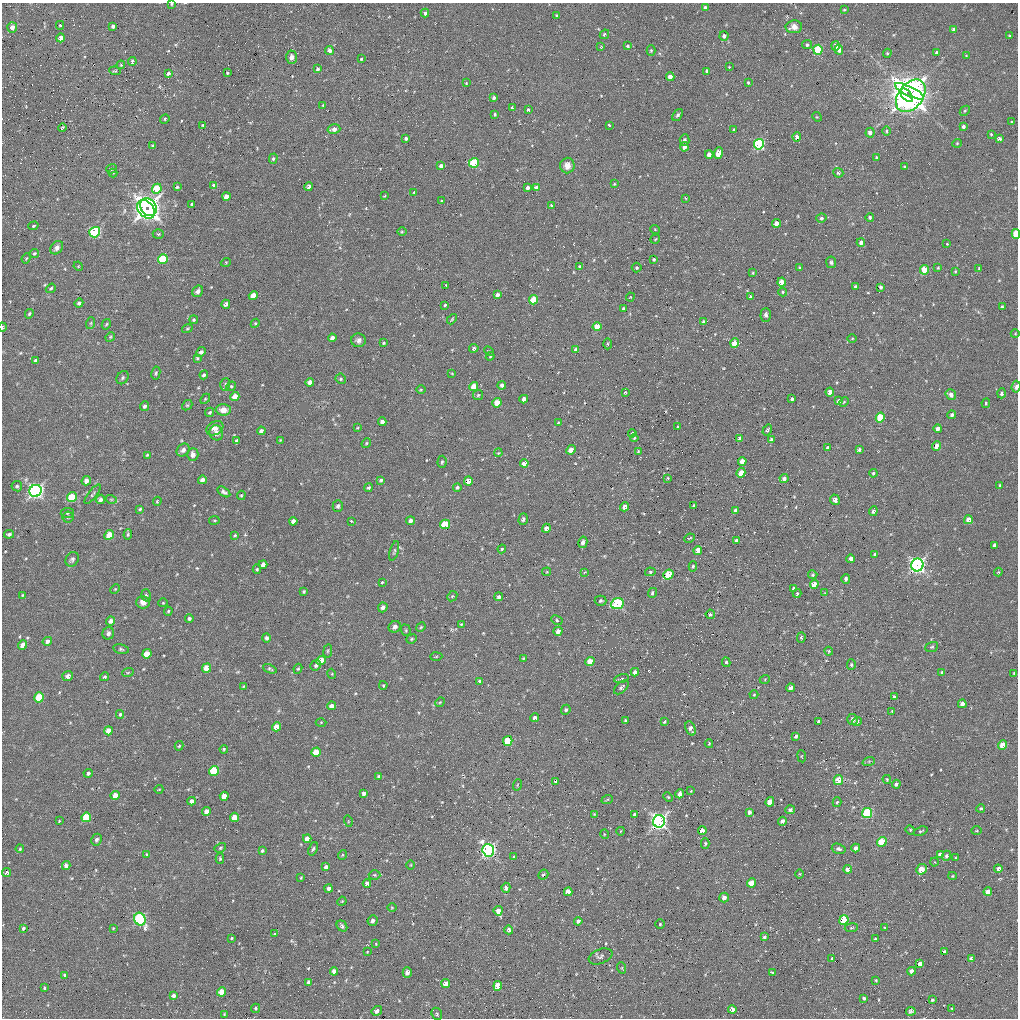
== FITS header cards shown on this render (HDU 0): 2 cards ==
NAXIS1  =                 1016 / length of data axis 1
NAXIS2  =                 1016 / length of data axis 2

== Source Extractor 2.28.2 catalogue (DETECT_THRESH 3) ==
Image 1016 x 1016 px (HDU 0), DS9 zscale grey, 1 PNG px = 1 image px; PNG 1020 x 1020 px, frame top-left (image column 1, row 1016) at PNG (2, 3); each listed source drawn as its Kron ellipse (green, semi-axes under 4 px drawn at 4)
Background 25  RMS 3.9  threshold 11.8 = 3 sigma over >= 5 px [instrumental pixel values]
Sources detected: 521; of the 521, the 500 brightest by FLUX_AUTO listed and drawn (21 fainter detections omitted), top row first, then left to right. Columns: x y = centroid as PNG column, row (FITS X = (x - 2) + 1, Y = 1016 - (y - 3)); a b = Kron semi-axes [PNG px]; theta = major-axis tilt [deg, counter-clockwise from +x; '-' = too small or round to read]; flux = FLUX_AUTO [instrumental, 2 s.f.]
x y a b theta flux
172 4 3 2 - 280
705 7 3 3 - 510
844 10 4 4 - 220
425 13 4 4 - 730
557 15 3 3 - 340
60 25 4 4 - 350
113 26 4 3 - 680
12 27 5 5 - 1500
794 27 8 6 8 1800
954 30 4 4 - 1300
604 34 5 4 - 400
724 36 5 4 - 930
1009 36 3 2 - 220
61 38 4 4 - 2200
807 45 5 4 - 630
628 46 4 3 - 380
836 46 4 4 - 1900
601 47 3 3 - 230
651 50 5 4 - 330
818 50 5 4 - 15000
839 50 4 4 - 1100
329 51 4 4 - 1600
887 53 5 4 - 300
937 53 3 3 - 690
966 56 3 3 - 200
292 57 6 5 - 1200
361 59 3 3 - 290
132 62 4 3 - 600
121 65 4 3 - 320
729 67 2 2 - 220
318 69 4 3 - 620
115 71 6 4 -8 330
707 71 4 3 - 910
168 73 4 3 - 800
227 73 3 3 - 250
670 77 4 4 - 2100
748 82 4 3 - 270
466 83 3 3 - 260
909 91 16 5 -26 93000
907 95 8 4 -49 87000
911 96 18 12 52 170000
494 98 4 3 - 680
323 105 3 3 - 200
512 108 4 3 - 600
528 110 4 4 - 470
965 111 5 3 - 310
495 114 4 3 - 360
678 115 7 4 52 560
817 117 5 4 - 250
165 119 5 4 - 350
1012 122 3 2 - 270
203 125 3 2 - 250
610 125 3 3 - 610
963 127 3 3 - 730
62 128 4 3 - 510
334 129 6 5 - 1300
734 130 4 3 - 520
886 131 5 4 - 350
870 133 5 4 - 1400
991 134 3 3 - 270
797 137 5 4 - 1400
406 138 3 3 - 470
999 139 4 4 - 940
684 140 5 5 - 610
957 143 4 4 - 270
759 144 5 5 - 32000
152 146 3 3 - 310
684 147 5 4 - 1200
718 153 6 4 69 3300
709 154 4 4 - 1700
876 157 4 3 - 260
273 159 5 4 - 410
474 163 5 4 - 13000
567 165 8 7 - 1700
441 166 4 4 - 1100
904 166 4 2 - 200
112 169 5 4 - 400
113 173 4 4 - 290
838 173 5 4 - 650
614 184 4 4 - 280
214 186 4 4 - 1300
177 187 4 3 - 310
309 187 4 3 - 1100
528 188 4 3 - 840
536 188 4 4 - 1600
157 189 5 4 - 9400
414 192 3 3 - 390
226 196 4 4 - 1900
384 196 4 3 - 230
685 198 4 2 - 200
441 201 4 3 - 230
192 204 3 3 - 430
551 205 3 3 - 340
148 207 9 7 -53 90000
146 209 10 7 -50 95000
870 217 4 4 - 500
821 218 5 4 - 540
777 223 4 4 - 2500
33 226 5 3 - 370
655 229 5 3 - 210
95 232 5 5 - 26000
402 232 5 3 - 250
158 234 5 4 - 370
1016 234 5 3 - 8200
655 239 5 3 - 240
861 242 4 4 - 1400
947 244 3 3 - 230
57 248 7 5 48 1200
34 253 4 4 - 340
26 258 5 4 - 300
163 259 5 4 - 11000
654 259 3 3 - 380
226 262 5 3 - 240
831 262 6 5 - 570
78 266 5 4 - 240
580 267 4 3 - 800
637 268 5 5 - 390
800 268 3 3 - 280
938 268 3 2 - 270
979 268 3 2 - 220
925 270 4 4 - 8700
955 271 4 4 - 240
753 273 3 3 - 240
782 282 4 4 - 3200
446 285 3 3 - 240
855 286 3 3 - 440
881 287 4 3 - 550
51 288 5 4 - 380
198 291 6 5 - 980
783 292 4 4 - 290
497 295 4 4 - 960
253 296 5 4 - 3300
630 297 4 4 - 270
750 297 3 3 - 580
534 300 5 4 - 8300
79 303 4 4 - 670
226 304 4 3 - 810
445 305 3 3 - 1100
1002 307 3 3 - 350
623 309 3 3 - 620
29 314 5 4 - 430
766 315 7 5 89 650
452 319 6 3 47 300
194 320 4 4 - 340
704 322 4 3 - 840
91 323 6 3 71 360
255 323 4 4 - 320
106 324 5 4 - 290
2 327 4 2 - 370
597 327 4 4 - 4200
187 329 5 3 - 300
1015 334 4 3 - 210
110 337 5 4 - 310
332 338 4 4 - 1100
852 339 5 3 - 240
358 340 7 7 - 900
384 343 3 3 - 300
735 343 5 4 - 5400
607 344 5 3 - 290
474 348 5 4 - 510
576 350 4 4 - 1200
489 351 5 3 - 260
201 352 5 4 - 720
490 356 4 4 - 260
197 358 4 4 - 310
36 360 4 3 - 660
156 373 6 4 80 410
452 373 3 2 - 240
204 375 4 4 - 720
123 378 7 5 55 530
341 379 5 5 - 460
310 382 4 4 - 1500
225 384 6 4 71 480
502 385 4 4 - 760
231 386 5 4 - 340
474 386 5 4 - 4300
1016 387 6 4 83 780
421 390 5 3 - 240
830 392 4 4 - 2000
626 393 3 3 - 370
1002 393 5 4 - 710
478 395 5 5 - 370
951 395 6 5 - 920
235 397 5 4 - 3400
205 399 6 3 46 310
524 399 4 4 - 1400
792 399 3 3 - 450
839 401 4 3 - 1000
844 402 5 4 - 300
497 403 5 4 - 3800
986 403 5 3 - 330
187 405 5 4 - 310
144 406 5 4 - 730
223 410 7 5 -3 2000
210 412 5 4 - 440
952 415 4 4 - 600
880 417 5 4 - 11000
382 422 4 4 - 1200
558 423 4 4 - 310
677 427 3 2 - 240
215 428 9 6 31 1500
357 428 3 2 - 200
938 429 4 4 - 1400
767 430 6 3 57 420
261 431 4 4 - 820
216 433 7 7 - 1200
632 433 4 3 - 290
634 438 4 4 - 290
739 438 4 4 - 460
772 439 3 3 - 560
280 440 4 3 - 200
237 441 4 3 - 680
366 443 5 4 - 310
937 446 5 4 - 2400
828 448 4 3 - 1100
183 450 7 6 - 1000
571 450 5 4 - 2300
859 450 3 3 - 560
638 451 2 2 - 210
498 453 4 3 - 210
193 454 6 5 - 1500
147 455 3 2 - 250
742 461 4 4 - 1800
442 462 6 4 87 430
524 463 4 4 - 1900
741 473 5 4 - 3600
873 473 4 4 - 420
668 478 3 2 - 270
784 478 4 4 - 880
202 480 4 4 - 1300
381 480 3 3 - 440
86 481 5 4 - 1600
468 481 4 4 - 2900
1000 485 4 3 - 280
17 486 5 5 - 440
457 487 4 4 - 570
368 488 4 3 - 470
35 491 6 5 - 85000
224 492 7 4 -33 690
92 494 12 3 52 470
241 495 5 4 - 280
72 497 5 4 - 8800
100 499 5 4 - 710
111 499 5 3 - 290
835 500 5 4 - 980
157 501 4 3 - 250
338 506 6 5 - 570
694 506 3 3 - 400
624 507 4 4 - 1800
140 509 4 3 - 390
735 510 4 3 - 760
873 511 5 4 - 690
67 513 6 5 - 390
68 517 5 5 - 430
523 519 6 4 72 560
214 520 5 3 - 260
968 520 4 4 - 2100
293 521 4 4 - 1200
351 521 3 2 - 200
410 521 4 4 - 1100
445 524 5 4 - 9500
546 528 5 4 - 1800
9 534 5 3 - 580
109 535 5 4 - 5200
128 535 5 4 - 340
235 535 4 4 - 310
690 538 5 3 - 240
737 541 4 4 - 1200
583 542 6 4 77 1100
994 545 4 3 - 600
502 549 4 3 - 350
698 550 4 4 - 3200
394 551 10 3 74 430
875 555 4 3 - 800
72 559 8 6 55 670
851 559 4 4 - 2300
263 564 4 4 - 1200
917 565 6 6 - 87000
693 566 5 4 - 400
257 569 4 4 - 320
547 572 4 4 - 220
585 572 4 3 - 200
650 572 5 4 - 340
998 572 4 4 - 240
668 575 5 4 - 8900
813 575 4 4 - 390
846 579 5 4 - 540
382 582 3 2 - 260
814 584 4 4 - 3300
115 589 5 3 - 240
794 589 4 3 - 730
304 592 4 3 - 290
652 593 5 4 - 490
797 593 4 3 - 350
825 593 4 4 - 230
22 595 3 3 - 210
146 595 6 4 -72 480
452 596 6 4 44 310
499 597 4 4 - 600
601 601 6 5 - 510
143 602 7 6 - 1600
163 603 4 4 - 250
617 603 6 5 - 23000
383 607 5 4 - 1400
168 611 4 3 - 290
710 614 5 4 - 500
189 618 4 4 - 470
557 620 6 4 -28 430
111 621 5 4 - 1300
461 624 3 3 - 250
395 627 6 5 - 980
421 627 5 4 - 300
406 630 6 4 -71 340
558 631 4 4 - 1500
108 633 6 5 - 790
801 637 5 4 - 370
266 638 5 4 - 570
412 639 6 4 22 390
47 641 5 4 - 1200
23 645 5 4 - 2100
932 647 6 5 - 400
121 649 8 4 -12 470
328 651 7 3 82 320
829 651 4 3 - 300
147 654 5 4 - 4600
436 656 6 4 2 320
523 658 4 4 - 250
321 660 5 4 - 4400
590 661 5 4 - 4100
726 662 5 4 - 400
851 664 5 4 - 350
316 665 5 5 - 610
207 668 5 4 - 5000
270 669 7 4 -24 410
298 669 5 4 - 310
128 672 6 3 20 280
635 672 4 4 - 1200
942 672 4 3 - 510
1014 673 4 4 - 250
332 674 5 3 - 250
68 676 5 5 - 920
105 677 4 4 - 460
622 679 8 3 10 350
765 679 5 3 - 220
480 682 4 3 - 1000
383 685 4 3 - 230
244 686 3 2 - 220
621 687 9 5 41 660
791 688 4 4 - 1400
754 695 4 4 - 280
39 697 5 4 - 9600
894 697 4 4 - 460
440 702 5 4 - 310
962 704 4 4 - 1300
331 706 4 4 - 1500
566 710 5 4 - 670
892 711 3 2 - 200
120 714 4 3 - 440
535 718 4 4 - 1100
853 719 5 5 - 1400
625 720 3 2 - 260
857 721 5 4 - 630
321 722 5 3 - 240
664 722 4 3 - 390
819 722 4 3 - 920
276 727 4 4 - 3200
690 728 7 4 -68 1100
108 731 4 4 - 3100
796 736 4 3 - 590
508 741 5 4 - 8800
709 744 4 3 - 260
1003 745 5 4 - 4600
179 746 5 4 - 330
224 749 4 3 - 300
316 752 5 4 - 4800
802 756 6 3 -82 220
869 761 6 4 19 340
214 771 5 4 - 11000
88 773 4 4 - 690
379 776 4 4 - 570
887 779 4 3 - 230
838 780 5 4 - 4300
556 781 4 3 - 490
896 784 4 4 - 840
517 785 6 3 72 290
159 789 4 3 - 200
691 791 4 3 - 230
364 793 4 3 - 810
680 794 4 4 - 1600
115 795 4 4 - 2900
224 796 4 4 - 2800
668 797 5 4 - 310
607 800 6 3 20 300
191 801 4 4 - 1200
770 802 5 4 - 3100
837 802 5 4 - 400
981 808 4 4 - 400
790 810 5 4 - 550
206 811 4 4 - 2100
749 812 4 3 - 810
867 813 5 5 - 18000
594 814 4 3 - 210
634 815 4 3 - 750
86 817 5 4 - 11000
234 817 4 4 - 3800
59 821 4 3 - 200
348 821 6 3 -73 200
659 821 6 6 - 110000
782 821 4 4 - 1100
910 830 5 4 - 280
621 831 4 2 - 200
702 831 4 4 - 2300
921 831 7 3 22 340
977 831 5 3 - 240
604 834 5 3 - 210
307 838 4 4 - 1900
96 840 6 5 - 680
882 842 5 4 - 9200
705 843 5 4 - 440
220 848 6 4 30 380
856 848 4 4 - 1000
20 849 4 3 - 270
313 849 7 4 68 450
839 849 7 5 -18 640
488 850 6 6 - 80000
262 851 3 3 - 480
940 854 4 4 - 780
146 855 4 3 - 460
342 855 5 3 - 210
946 856 5 4 - 620
514 857 4 3 - 410
956 858 3 3 - 250
220 859 5 4 - 330
934 862 4 3 - 220
411 865 5 3 - 230
66 866 4 4 - 1100
326 867 4 3 - 900
848 869 4 4 - 2100
921 869 5 4 - 4100
998 869 4 3 - 900
6 872 4 4 - 780
799 874 5 3 - 230
374 875 6 5 - 380
543 875 5 4 - 570
953 876 4 4 - 250
301 878 4 3 - 260
367 883 4 4 - 1200
752 883 5 4 - 3600
329 888 4 3 - 880
506 888 5 4 - 1400
568 892 4 4 - 2900
988 892 4 4 - 2200
724 897 5 4 - 1000
342 901 5 3 - 240
392 907 5 3 - 240
498 911 4 4 - 2400
140 919 6 5 - 39000
844 920 5 4 - 8600
373 921 5 5 - 960
578 921 4 4 - 560
660 924 4 4 - 330
342 926 6 4 -52 700
885 927 4 3 - 240
23 928 4 3 - 460
113 928 4 4 - 210
851 928 7 4 7 340
509 930 4 4 - 780
275 934 4 3 - 340
764 937 4 3 - 470
232 938 3 3 - 240
875 939 3 3 - 260
376 944 4 3 - 210
367 952 3 2 - 220
944 952 4 4 - 640
601 956 12 7 21 900
832 958 3 3 - 2000
971 959 4 4 - 1200
920 964 4 4 - 1400
622 968 6 3 -73 270
334 971 4 4 - 1500
911 971 4 4 - 1600
407 972 5 4 - 1100
772 972 4 2 - 270
65 976 4 4 - 1200
876 980 3 3 - 220
309 982 4 3 - 1100
446 984 4 4 - 3200
498 986 5 4 - 5200
44 988 3 3 - 310
222 992 4 4 - 5300
174 996 4 4 - 910
864 998 3 3 - 410
932 1000 3 3 - 340
255 1008 4 4 - 340
952 1008 3 2 - 200
732 1009 4 4 - 1600
377 1011 5 4 - 950
911 1011 5 4 - 460
224 1014 3 3 - 220
437 1014 6 5 - 450
At the frame edge (FLAGS 8, measured only in part): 4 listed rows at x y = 172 4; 1016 234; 2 327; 1016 387
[21 fainter detections neither listed nor drawn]

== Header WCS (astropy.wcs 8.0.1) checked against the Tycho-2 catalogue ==
Header WCS as astropy/WCSLIB reads it (applying the file's SIP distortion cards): RA---SIN-SIP/DEC--SIN-SIP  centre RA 11:03:08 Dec +12:34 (165.78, +12.56 deg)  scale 2.76 arcsec/px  FOV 46.7' x 46.4'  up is +23 deg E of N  parity normal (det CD < 0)
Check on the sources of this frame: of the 60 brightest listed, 12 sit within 4.1 arcsec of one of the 26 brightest Tycho-2 stars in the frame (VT <= 12.69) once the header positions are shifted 0.43 arcsec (0.39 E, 0.18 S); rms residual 1.47 arcsec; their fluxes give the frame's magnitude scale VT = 22.28 - 2.5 log10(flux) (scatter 0.25 mag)
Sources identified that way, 11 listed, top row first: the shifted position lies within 4.1 arcsec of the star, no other Tycho-2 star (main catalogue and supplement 1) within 8.2 arcsec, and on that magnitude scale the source's flux lands within +1.5 / -3 mag of the star's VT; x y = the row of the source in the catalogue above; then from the Tycho-2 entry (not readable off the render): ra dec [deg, ICRS J2000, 3 dp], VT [Tycho-2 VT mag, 2 dp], TYC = Tycho-2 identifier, HIP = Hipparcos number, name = IAU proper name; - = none
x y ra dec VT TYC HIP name
759 144 165.715 +12.892 10.55 853-1025-1 - -
163 259 166.112 +12.636 12.43 854-818-1 - -
880 417 165.544 +12.736 12.06 853-962-1 - -
35 491 166.134 +12.435 10.94 851-348-1 - -
72 497 166.106 +12.442 12.18 851-374-1 - -
917 565 165.473 +12.643 9.45 853-1005-1 - -
86 817 165.999 +12.221 12.33 851-314-1 - -
659 821 165.584 +12.387 9.50 850-385-1 - -
882 842 165.417 +12.438 12.62 850-756-1 - -
488 850 165.698 +12.316 10.64 850-126-1 - -
140 919 165.930 +12.165 10.92 850-395-1 - -